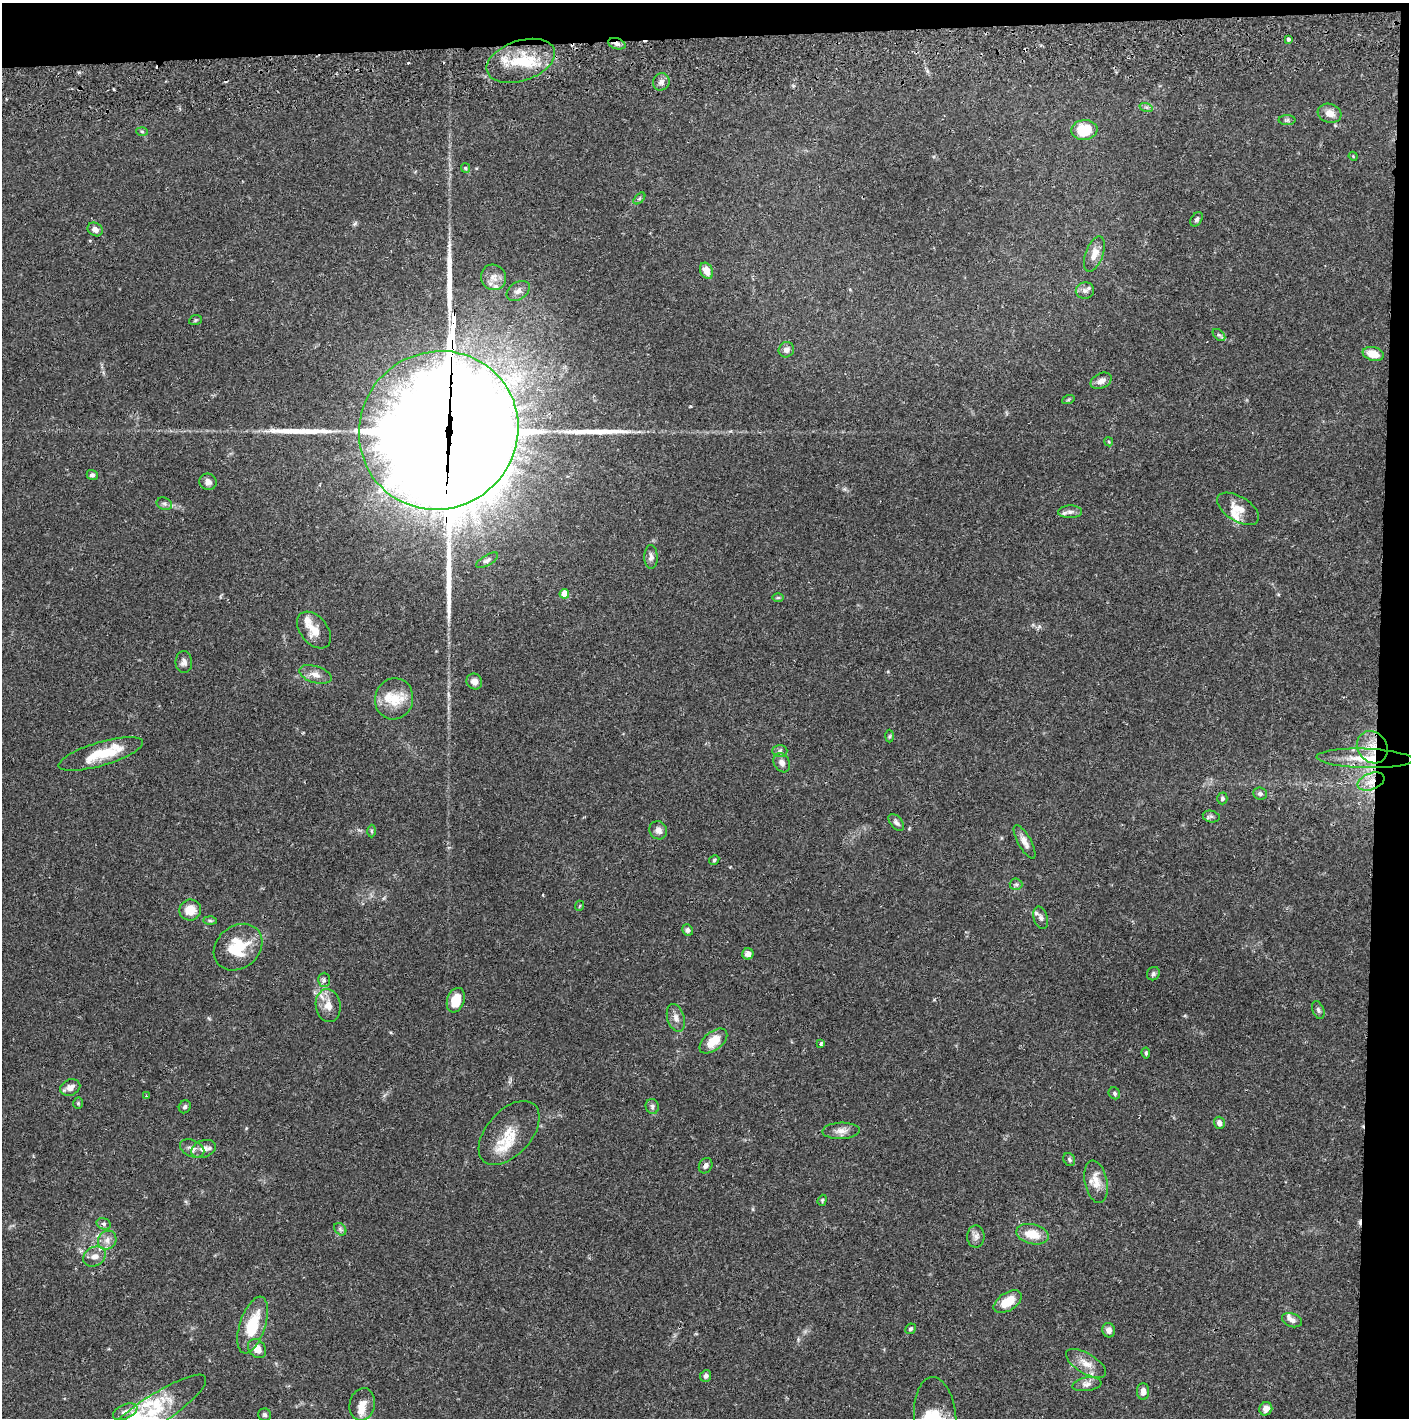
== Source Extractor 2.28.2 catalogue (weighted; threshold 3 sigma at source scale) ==
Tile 3 of 3 x 3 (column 3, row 1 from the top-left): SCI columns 2850-4256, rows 2887-4302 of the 4263 x 4373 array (HDU 1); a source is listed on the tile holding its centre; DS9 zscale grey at full resolution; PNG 1411 x 1420 px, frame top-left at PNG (2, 3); each listed source drawn as its Kron ellipse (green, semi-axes under 4 px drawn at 4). Shown black and unused: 5% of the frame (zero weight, under 2 of 3 exposures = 3% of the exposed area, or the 3 px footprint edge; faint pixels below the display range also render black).
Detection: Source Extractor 2.28.2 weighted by HDU 2 'WHT'; one run over the whole footprint, this tile lists its part. Background 0.0683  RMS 0.0049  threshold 0.0219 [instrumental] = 3 sigma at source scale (4.5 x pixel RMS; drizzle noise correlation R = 1.50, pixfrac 1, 0.05/0.05 arcsec/px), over >= 5 px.
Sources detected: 138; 5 inside a brighter object's white glare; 5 cosmic-ray / hot-pixel residue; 4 long thin detections or spike segments (spike, bleed or trail) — neither listed nor drawn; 14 inside a brighter listed object's ellipse — not listed separately; the other 110 listed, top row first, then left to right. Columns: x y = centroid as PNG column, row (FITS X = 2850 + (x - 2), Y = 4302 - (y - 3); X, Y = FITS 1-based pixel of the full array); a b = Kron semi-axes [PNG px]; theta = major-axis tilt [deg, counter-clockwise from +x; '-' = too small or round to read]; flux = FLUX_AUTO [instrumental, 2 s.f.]
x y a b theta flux
1289 39 4 3 - 1.4
617 44 9 5 -17 1.8
521 61 35 20 18 21
661 82 9 8 - 2.2
1146 107 7 4 -18 0.84
1330 113 12 9 -17 4.1
1287 120 8 5 0 1
1084 130 13 10 6 15
142 131 6 4 -2 0.64
1353 156 5 3 - 0.42
465 168 5 4 - 0.52
639 198 7 4 45 0.83
1197 219 8 5 57 1.2
95 229 8 6 -32 2.5
1094 254 18 8 70 4.9
707 271 8 6 -63 5
493 277 13 12 - 4
518 291 12 8 34 2.8
1085 291 9 8 - 2.1
195 320 6 5 - 0.69
1219 335 7 4 -43 0.87
786 350 8 7 - 2.6
1373 354 11 6 -17 7.1
1101 381 11 7 26 3.2
1068 400 6 4 19 0.61
439 430 81 78 40 11000
1109 442 4 3 - 0.43
92 475 5 5 - 1.2
208 482 8 8 - 2.3
164 504 8 6 -22 1.3
1238 509 23 12 -31 6.6
1070 512 12 6 1 2.1
651 557 12 6 -90 2
487 560 12 5 31 1.5
564 594 5 4 - 8.2
778 598 6 4 1 0.66
314 630 21 13 -50 7
184 662 11 8 -89 2.2
315 674 17 8 -17 3.7
474 681 8 7 - 3
394 699 21 19 74 12
890 736 6 4 88 0.66
1372 747 17 14 -51 9.2
780 751 7 6 - 1.1
101 754 44 11 16 17
1365 758 48 9 -2 15
782 763 10 7 -59 2.3
1371 781 14 8 21 5.7
1260 794 7 6 - 1.3
1222 798 6 5 - 1
1211 816 8 6 -12 1.3
896 822 10 6 -49 1.5
658 830 9 8 - 2.9
372 831 6 4 -89 0.71
1025 842 19 6 -61 3.3
714 860 5 4 - 0.7
1016 884 6 5 - 1.1
579 906 5 3 - 0.41
190 910 11 10 - 7.5
1041 918 11 7 -72 1.9
210 921 7 4 -2 0.74
688 930 6 5 - 1.2
238 947 26 21 39 17
748 954 6 5 - 3
1153 974 7 6 - 1.2
324 980 7 6 - 1.2
456 1000 12 8 71 9.9
328 1006 16 12 -81 5.9
1318 1010 9 5 -67 1.3
676 1018 14 8 -73 3
713 1041 16 9 39 9.2
821 1044 3 3 - 1.3
1146 1053 5 4 - 0.77
70 1087 10 8 23 3.3
1114 1093 6 5 - 1
146 1096 3 3 - 0.94
78 1103 6 4 -89 0.69
652 1106 7 6 - 1.2
185 1107 7 5 60 1.1
1219 1123 6 5 - 2.4
841 1131 18 8 2 3.7
509 1133 38 22 48 15
192 1148 13 8 -26 2.5
204 1149 12 8 20 3.4
1069 1159 7 5 -59 0.94
706 1166 8 6 62 1.8
1096 1182 21 11 -78 6.2
822 1200 6 4 70 0.68
104 1224 7 5 -15 1.2
340 1229 7 5 -47 1.1
1032 1234 16 10 -13 9.4
976 1237 11 8 -90 2.4
107 1240 10 8 50 3.2
94 1257 12 9 30 3.7
1008 1302 16 9 33 9.2
1292 1320 10 6 -20 2.1
253 1325 29 12 72 18
911 1329 6 5 - 0.94
1109 1330 7 6 - 2.5
257 1349 10 8 -50 4.8
1086 1363 23 10 -31 6
706 1376 6 5 - 1.4
1087 1384 14 6 9 2.6
1143 1392 8 6 -89 3
362 1404 16 12 79 4.8
1266 1409 7 6 - 3.5
154 1411 62 15 34 18
125 1412 13 7 25 2.7
265 1415 6 6 - 1
935 1418 41 21 -85 20
Overlapping masked pixels (flux is a lower limit): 6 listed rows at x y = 617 44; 439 430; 1372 747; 1365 758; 1371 781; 706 1166
Isophote crosses this tile's border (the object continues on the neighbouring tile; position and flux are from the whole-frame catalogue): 1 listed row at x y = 935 1418